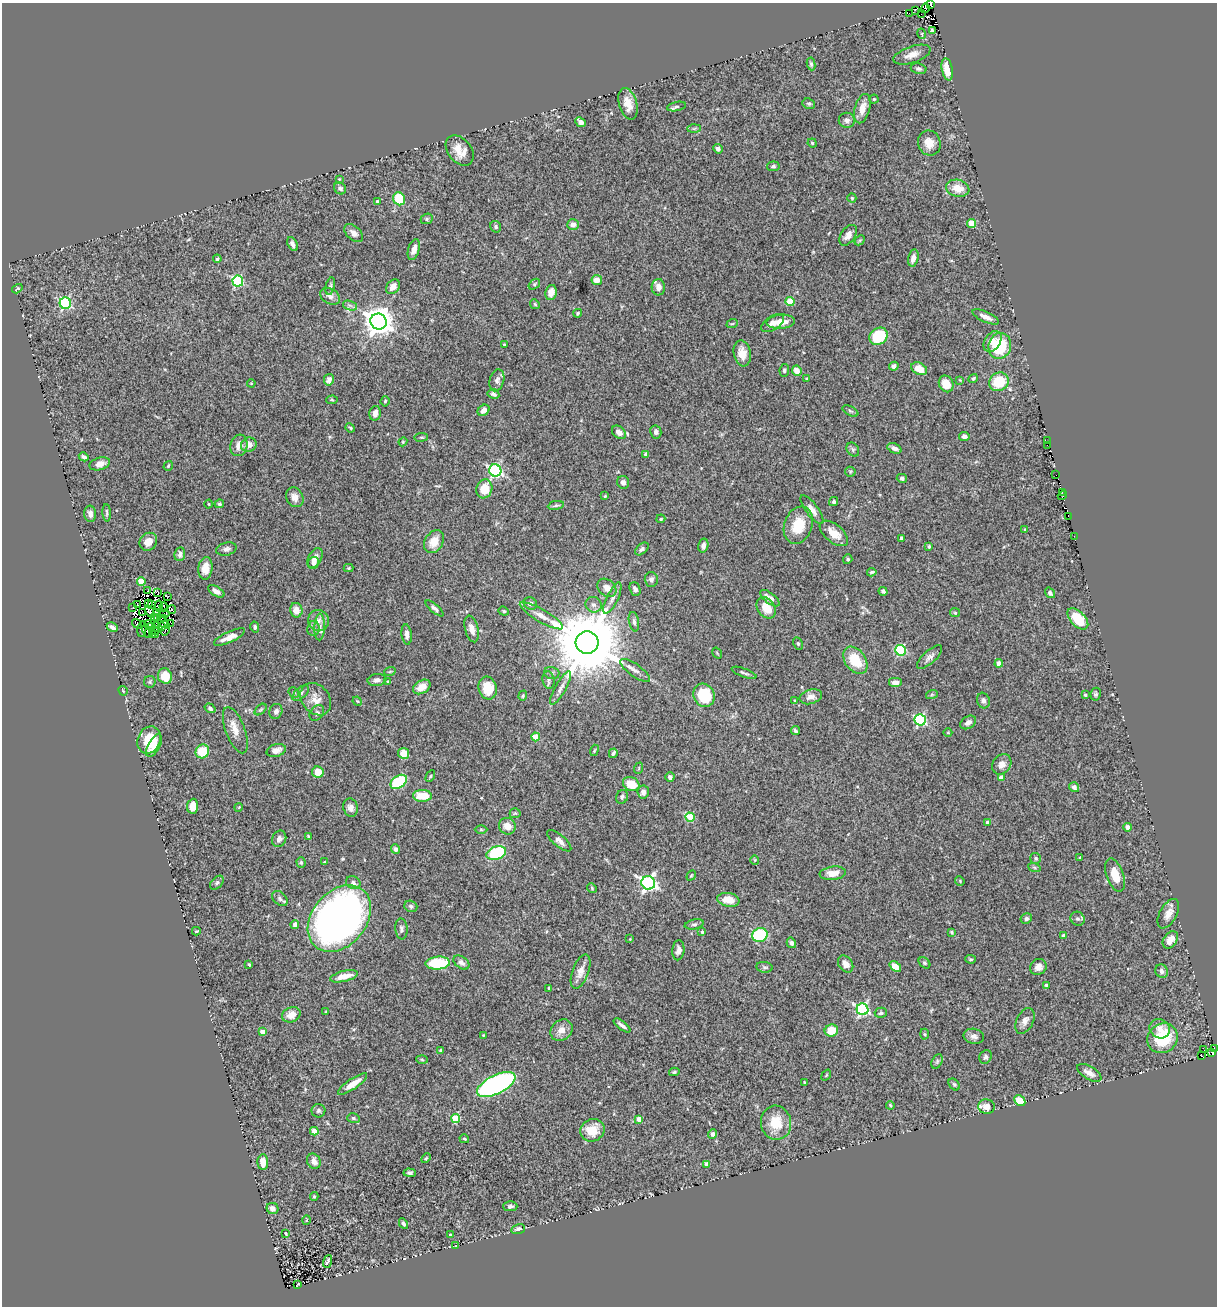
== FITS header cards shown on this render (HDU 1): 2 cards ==
NAXIS1  =                 1215
NAXIS2  =                 1304

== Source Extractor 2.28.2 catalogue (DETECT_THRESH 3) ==
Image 1215 x 1304 px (HDU 1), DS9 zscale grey, 1 PNG px = 1 image px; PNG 1219 x 1308 px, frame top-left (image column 1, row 1304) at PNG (2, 3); each listed source drawn as its Kron ellipse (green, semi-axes under 4 px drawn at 4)
Background 0.589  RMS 0.034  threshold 0.102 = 3 sigma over >= 5 px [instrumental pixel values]
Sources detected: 384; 11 with non-positive FLUX_AUTO (blend fragments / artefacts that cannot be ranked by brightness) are neither listed nor drawn; the other 373 listed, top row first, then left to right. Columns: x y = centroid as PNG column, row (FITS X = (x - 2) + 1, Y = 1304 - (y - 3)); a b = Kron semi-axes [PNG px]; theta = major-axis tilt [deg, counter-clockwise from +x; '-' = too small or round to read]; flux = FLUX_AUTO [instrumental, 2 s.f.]
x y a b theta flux
931 4 3 2 - 72
925 8 5 2 - 52
915 10 3 2 - 49
909 13 3 2 - 25
921 14 3 2 - 12
932 31 4 4 - 5
922 34 5 3 - 2
912 55 19 8 18 20
811 64 6 4 -82 4.8
919 69 8 5 -11 5.2
947 69 11 5 -79 36
874 99 4 4 - 3.5
628 104 16 9 -74 26
809 104 6 5 - 4.9
677 107 9 4 12 5.4
862 109 15 7 74 27
847 120 8 7 - 9
580 122 6 4 -43 12
694 129 7 4 1 3.7
812 143 4 4 - 3
929 143 13 11 -68 24
718 149 5 4 - 7.4
460 150 17 11 -51 32
773 166 6 5 - 4.4
339 179 4 2 - 1.6
340 188 6 5 - 7
958 188 12 8 -12 32
852 198 4 4 - 3.1
399 199 6 6 - 90
377 201 4 3 - 2.6
427 219 6 5 - 3.9
972 223 4 4 - 48
573 225 6 5 - 14
496 227 6 5 - 4.3
354 233 11 7 -43 11
848 235 11 7 55 14
860 240 6 4 43 2.9
293 244 7 5 -65 9.3
414 249 11 5 73 13
913 258 9 5 76 13
217 259 4 3 - 3.3
597 280 5 5 - 19
238 281 5 5 - 220
534 284 6 4 37 3.2
330 286 9 4 78 5
393 287 8 6 50 20
658 287 8 6 -88 16
17 289 6 3 33 2.9
551 292 8 5 78 15
330 296 11 7 -29 12
790 301 4 4 - 61
65 303 6 5 - 270
535 304 5 4 - 3.1
350 305 7 4 -16 5.6
578 313 4 3 - 2.7
986 317 14 5 -24 14
379 321 8 8 - 3200
781 322 14 7 5 26
773 323 13 7 33 13
732 324 6 3 19 2.4
878 336 9 8 - 120
993 341 11 7 56 17
504 344 3 2 - 1.9
1000 346 13 11 73 110
742 353 13 8 -80 28
894 366 5 4 - 8.1
919 369 8 6 -28 35
784 370 6 4 81 4.7
797 371 5 4 - 22
973 378 5 4 - 3.7
807 379 4 3 - 2.2
329 380 6 5 - 11
497 380 11 7 74 11
960 380 4 4 - 1.8
999 382 10 9 - 79
251 383 4 3 - 1.9
946 384 8 7 - 34
493 394 6 5 - 6.8
332 400 6 4 4 3.1
385 401 5 4 - 3.2
484 410 6 5 - 14
850 411 8 4 -27 4.3
375 413 7 5 77 15
350 428 5 4 - 2.7
619 432 8 5 -42 16
656 432 6 5 - 7.5
421 437 7 3 7 3
964 437 5 4 - 8.5
1048 441 3 2 - 17
403 442 4 4 - 2.2
239 445 11 8 74 19
249 445 8 7 - 18
1047 446 4 2 - 39
894 448 7 4 -24 8.8
853 450 7 5 -57 4.9
645 454 4 3 - 4.4
84 457 5 3 - 5.2
100 464 10 6 16 13
168 466 5 3 - 2.4
495 470 6 6 - 400
850 472 5 5 - 3.2
1056 475 2 2 - 1.3
902 478 5 4 - 5.7
623 482 6 6 - 9.5
484 489 9 8 - 48
1062 492 3 2 - 2.9
605 496 3 3 - 1.9
1062 496 5 2 - 5.2
295 497 10 8 -62 16
834 502 5 4 - 4.1
209 504 4 3 - 1.9
219 504 5 4 - 3.5
556 505 8 3 9 4.1
812 509 17 6 -53 15
107 513 9 3 -86 3.8
90 514 8 6 -86 11
1068 516 3 2 - 6.8
661 519 4 3 - 2.5
798 525 19 14 70 60
1025 530 3 3 - 2.7
834 533 17 9 -40 29
1074 537 2 2 - 7.3
901 538 4 3 - 4.8
148 542 9 8 - 22
434 542 12 9 58 33
703 545 7 5 76 9.4
929 546 3 3 - 2.8
226 549 10 6 14 8.1
642 549 8 5 41 4.9
180 554 7 5 80 8.1
315 558 10 6 63 16
848 559 5 4 - 3.7
313 563 6 5 - 6.2
205 568 11 7 85 24
349 568 5 4 - 2.4
872 572 4 3 - 3.3
651 579 7 6 - 7.1
141 581 4 4 - 49
607 588 10 8 -40 17
635 589 7 5 -67 8.8
148 590 2 2 - 0.83
216 591 9 4 -31 9.6
883 591 4 3 - 4.9
158 592 3 3 - 2.9
1050 593 6 4 -55 6
167 596 3 2 - 1.9
612 598 17 5 64 13
770 598 11 5 -38 14
530 603 7 6 - 9.4
137 604 4 2 - 2.3
149 604 4 2 - 2.1
152 605 3 2 - 1.7
593 605 8 7 - 10
159 606 6 2 -81 3.8
133 607 3 2 - 18
164 607 4 2 - 5.2
434 608 11 4 -41 6.6
766 608 11 8 -54 35
172 609 4 3 - 2.5
296 610 7 6 - 19
504 611 5 4 - 3
142 612 4 2 - 1.3
150 612 6 3 -63 4.3
157 612 3 2 - 1.5
955 613 5 4 - 2.8
165 614 4 2 - 3.9
541 616 25 6 -30 21
155 618 3 2 - 3.7
158 618 2 2 - 2.2
164 618 4 2 - 1.9
1078 619 13 7 -46 70
318 621 11 10 - 16
634 622 10 5 -80 7.2
164 623 7 3 -46 2.7
171 623 3 2 - 3.7
137 624 5 3 - 9
148 625 4 3 - 3.8
157 625 3 2 - 9.5
152 626 2 2 - 0.71
112 627 6 3 -27 6.5
162 627 3 2 - 0.26
255 627 5 4 - 5.4
320 627 13 5 87 12
313 628 7 6 - 7
142 629 8 3 80 6.5
472 629 14 6 -75 17
156 630 3 2 - 2.7
165 630 5 2 - 3.4
147 631 7 2 -67 1.7
152 634 3 3 - 2.4
156 634 3 2 - 0.9
407 634 10 5 -83 10
229 637 17 5 24 22
587 643 11 11 - 29000
798 643 6 4 -64 3.7
900 650 5 5 - 220
717 653 6 2 -59 1.8
930 657 16 6 42 11
855 660 15 10 -54 64
999 663 4 4 - 21
635 670 18 6 -36 13
390 671 6 3 20 2.4
552 673 8 6 -15 5.9
744 673 13 3 -20 5.1
165 676 7 7 - 41
377 680 9 6 6 7.7
548 680 9 6 -81 6.5
388 681 3 2 - 2.1
150 682 6 5 - 3.6
895 682 7 5 0 11
422 687 9 6 31 23
488 688 11 9 -76 48
561 688 19 5 60 13
123 691 5 3 - 1.9
294 692 6 5 - 3.9
301 693 10 5 44 7.1
932 694 6 4 19 3.3
1096 694 6 5 - 3.7
704 695 12 10 -62 97
1085 695 3 3 - 4.7
523 696 5 4 - 3.3
811 697 11 7 16 13
316 699 17 13 -51 26
357 701 5 4 - 2.5
795 701 3 3 - 2.3
983 701 8 6 -72 7.1
210 708 5 4 - 5.3
261 710 7 4 44 3.3
276 711 8 6 67 8.6
317 713 9 6 52 6.3
920 720 6 5 - 260
968 722 8 6 34 9.5
235 730 24 9 -69 26
795 731 4 3 - 4.3
948 733 4 3 - 1.7
536 737 4 4 - 42
149 740 14 11 65 60
154 746 12 6 62 25
276 750 10 6 16 13
594 750 6 3 70 2.5
202 751 7 6 - 63
404 753 5 5 - 25
613 753 5 3 - 4.8
1002 764 11 8 54 15
639 768 6 3 72 2.5
318 772 6 5 - 30
430 776 6 4 61 3.1
670 777 5 4 - 7
1001 777 4 4 - 18
399 782 9 6 34 140
631 784 8 6 -24 41
1074 787 5 4 - 9.9
643 792 6 5 - 9.4
422 796 9 6 -2 51
622 797 7 5 65 5
193 806 7 5 84 26
239 807 4 3 - 1.8
351 808 9 7 -74 12
515 813 5 5 - 3
690 817 5 4 - 87
987 823 4 3 - 8.4
507 826 8 8 - 23
1128 827 4 4 - 17
481 830 6 4 -1 3.2
309 837 4 3 - 3.7
279 839 8 7 - 9.2
559 841 15 6 -40 14
395 849 5 4 - 9.9
496 853 10 6 18 130
1080 857 3 2 - 2.3
1036 858 5 5 - 4.2
755 860 4 4 - 2.2
301 862 5 4 - 3.5
325 862 4 3 - 2.6
1034 867 6 4 -19 3.5
833 873 13 6 7 25
1115 875 17 8 -71 42
691 876 5 4 - 2.5
960 881 5 4 - 2.5
217 883 8 5 46 5.4
353 883 7 6 - 7.3
648 883 7 6 - 700
592 888 5 4 - 2.9
280 899 9 6 -42 6.7
728 900 11 7 -10 29
411 906 6 5 - 5.9
1168 914 16 8 61 20
1026 918 6 5 - 5.7
339 919 37 27 50 1300
1078 919 7 6 - 5.8
295 924 4 4 - 8.9
694 924 10 5 11 5.1
401 929 10 6 -86 6.9
196 931 4 3 - 2.2
702 932 3 3 - 3.8
952 932 4 3 - 3.3
760 935 8 6 20 140
1064 936 4 4 - 11
630 939 2 2 - 1.4
1170 940 9 6 54 21
791 943 5 4 - 6.9
678 950 10 6 84 11
971 959 5 4 - 3.1
461 962 9 5 -36 8
438 963 12 6 4 100
924 963 6 4 -41 3.6
249 964 3 2 - 2.3
846 964 9 7 -56 16
765 967 8 5 -8 4.6
895 967 6 4 -38 25
1038 967 8 7 - 14
581 971 18 8 69 19
1162 971 7 6 - 8.1
344 976 14 5 13 28
1046 985 3 3 - 3.6
549 988 3 2 - 2.9
862 1009 6 6 - 400
326 1012 4 3 - 2.2
881 1013 6 5 - 4.5
291 1015 9 7 22 22
1025 1021 14 8 64 14
622 1025 10 3 -37 8.6
1160 1029 10 9 - 19
561 1030 12 10 43 20
831 1030 7 6 - 40
263 1032 4 4 - 26
924 1034 5 3 - 2.5
483 1035 4 2 - 1.5
974 1036 10 7 -12 10
1163 1038 16 14 39 110
1214 1048 2 2 - 2.4
440 1050 4 3 - 2.4
1204 1050 2 2 - 15
1212 1052 4 2 - 26
1201 1056 3 2 - 7.5
986 1057 7 6 - 5.7
422 1060 6 3 -3 2.6
937 1061 8 5 64 4.3
674 1072 5 3 - 4.1
1089 1073 13 6 -31 15
826 1075 6 3 54 2.1
804 1082 4 3 - 1.7
352 1084 17 5 34 26
496 1084 21 9 26 670
954 1084 7 4 -49 3.8
1020 1101 6 5 - 48
890 1105 4 3 - 2.7
987 1107 8 7 - 22
318 1111 7 6 - 5
353 1118 6 5 - 4.3
456 1119 4 4 - 100
639 1119 4 4 - 26
776 1123 17 15 -82 57
592 1130 12 11 - 45
314 1131 4 4 - 39
713 1134 4 4 - 8.5
464 1139 5 3 - 3.2
426 1158 6 3 45 2.8
314 1161 8 6 -59 13
263 1162 8 5 -89 27
707 1164 4 4 - 15
410 1173 6 3 -2 4.4
314 1196 4 3 - 2.9
510 1206 7 5 1 5.5
272 1208 6 5 - 11
307 1220 4 3 - 2
403 1224 6 4 -61 5
518 1229 7 5 14 8.2
286 1233 3 2 - 1.8
450 1235 3 3 - 6.1
456 1245 3 2 - 1.4
328 1261 7 4 72 6.5
298 1284 4 2 - 2
At the frame edge (FLAGS 8, measured only in part): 1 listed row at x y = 931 4
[11 non-positive-flux detections neither listed nor drawn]